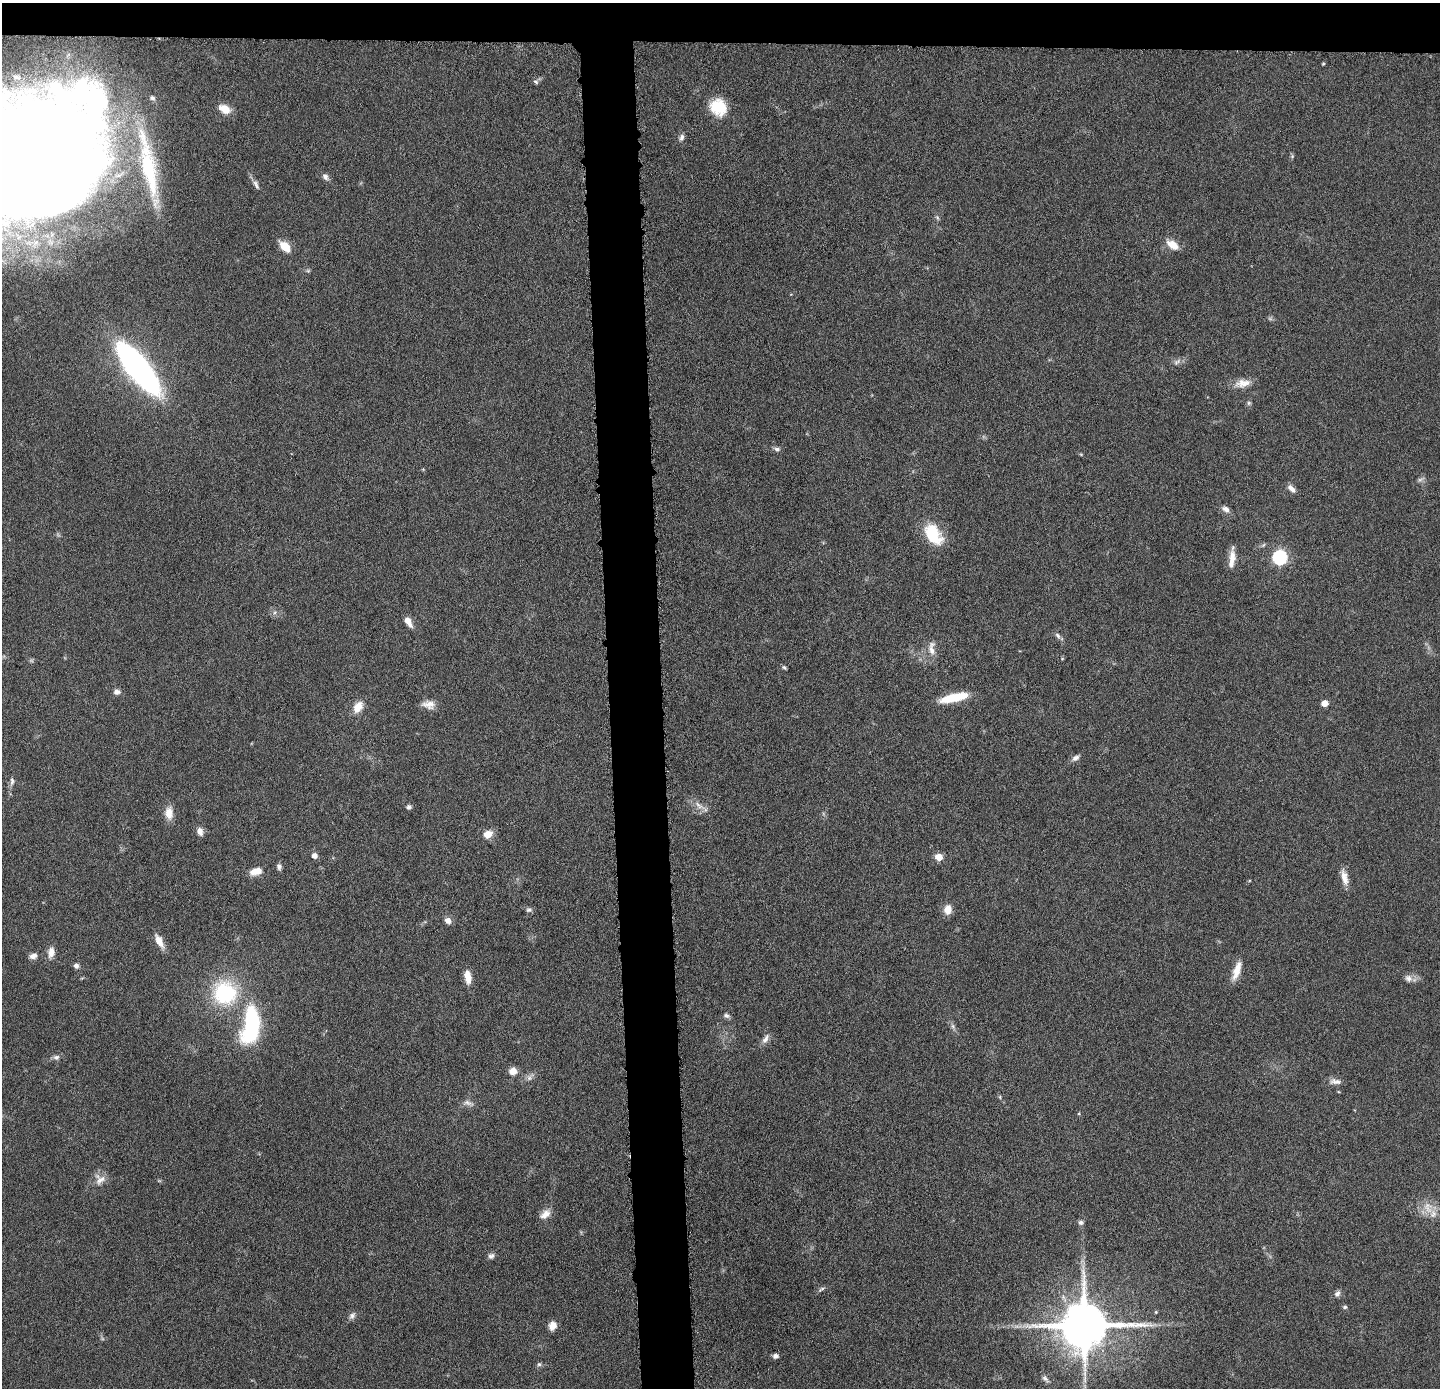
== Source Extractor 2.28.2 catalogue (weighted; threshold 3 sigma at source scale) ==
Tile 2 of 3 x 3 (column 2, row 1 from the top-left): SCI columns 1438-2875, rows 2836-4221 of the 4313 x 4285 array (HDU 1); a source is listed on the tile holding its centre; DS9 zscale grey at full resolution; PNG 1442 x 1390 px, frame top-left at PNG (2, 3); no overlay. Shown black and unused: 7% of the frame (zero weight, under 4 of 8 exposures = <1% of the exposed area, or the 3 px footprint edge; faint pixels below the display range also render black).
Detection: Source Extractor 2.28.2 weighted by HDU 2 'WHT'; one run over the whole footprint, this tile lists its part. Background 0.132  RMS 0.0055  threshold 0.0224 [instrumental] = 3 sigma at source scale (4.09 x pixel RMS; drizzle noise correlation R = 1.36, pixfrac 0.8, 0.05/0.05 arcsec/px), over >= 5 px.
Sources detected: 85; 2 too faint to see at this stretch — not listed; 1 inside a brighter listed object's ellipse — not listed separately; the other 82 listed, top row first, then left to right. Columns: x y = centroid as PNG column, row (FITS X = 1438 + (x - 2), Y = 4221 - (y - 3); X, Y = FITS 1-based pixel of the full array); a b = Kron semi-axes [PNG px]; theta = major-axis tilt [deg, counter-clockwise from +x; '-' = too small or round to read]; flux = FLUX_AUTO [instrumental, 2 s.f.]
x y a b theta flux
1323 64 4 4 - 0.51
536 82 8 5 -19 1.1
152 98 7 5 -47 1.2
718 107 20 17 -43 16
225 109 13 9 -31 6.9
681 137 9 6 65 1.7
1292 156 5 5 - 0.76
35 159 101 81 27 2300
149 171 99 16 -79 50
325 177 9 6 -53 2
256 185 15 6 -64 2.2
937 217 6 4 -46 0.83
1172 245 16 9 -35 6
285 246 11 7 -44 9.4
308 271 6 4 -18 0.72
1177 362 13 6 34 1.9
137 367 39 13 -52 230
1243 383 21 10 9 5.6
1249 403 6 5 - 0.9
777 449 9 6 -13 1.5
1291 488 11 6 -41 2.7
1226 509 10 7 -39 2.5
933 534 28 17 -56 19
1232 557 23 8 -89 5.1
1280 557 6 6 - 95
408 621 12 6 -60 4.6
1058 635 8 6 -47 1.5
932 649 21 9 -88 4.7
784 667 6 4 -40 0.79
117 692 8 7 - 2.1
954 697 32 8 13 16
1324 703 5 5 - 6.4
428 704 17 10 -7 4.5
358 707 15 10 61 6
1076 758 10 6 34 2.1
12 781 12 5 87 1.7
699 805 21 6 -34 3.8
409 807 6 5 - 1.3
169 813 17 11 90 5.5
200 831 11 7 -70 2.7
488 834 10 8 28 5.3
314 856 6 6 - 2.4
939 857 5 5 - 9.2
279 866 7 6 - 1.6
256 871 13 7 16 6.2
1344 877 21 8 -77 5
948 909 12 9 81 5.1
529 910 8 6 5 1.3
448 920 8 7 - 2.8
159 941 17 7 -62 5.5
51 952 14 8 82 3.9
33 956 10 7 16 2.6
76 966 7 6 - 1.6
1237 970 23 8 71 7.1
468 977 14 6 -81 6.8
1408 978 11 9 -42 2.8
225 993 25 24 - 44
726 1016 8 6 -15 1.5
251 1025 48 21 81 47
953 1026 7 5 -61 1.3
765 1039 14 7 60 2.7
56 1057 9 7 5 1.8
513 1071 8 8 - 4.6
529 1078 9 8 - 2
1335 1081 17 7 -4 2.9
1000 1097 6 4 -72 0.66
468 1103 15 6 -18 2.3
100 1179 16 15 - 5
1428 1207 20 12 -72 7.7
545 1214 15 9 40 4.4
1081 1222 7 6 - 1.4
491 1256 8 7 - 1.7
821 1289 10 4 33 1.2
1337 1294 8 7 - 1.8
1345 1307 6 5 - 0.83
1156 1312 4 4 - 0.54
352 1316 11 7 52 1.9
552 1326 10 8 73 4.1
1084 1326 14 13 - 3000
775 1356 7 5 8 1.7
539 1364 6 5 - 1
1045 1378 11 6 -48 1.9
Isophote crosses this tile's border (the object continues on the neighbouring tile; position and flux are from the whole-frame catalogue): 1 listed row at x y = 35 159